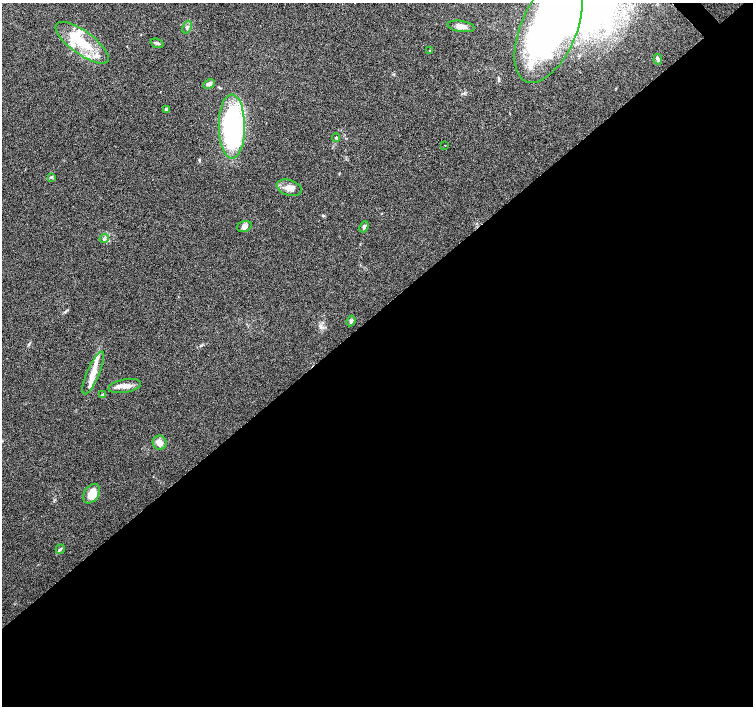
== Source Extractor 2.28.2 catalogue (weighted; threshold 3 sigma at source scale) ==
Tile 15 of 4 x 4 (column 3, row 4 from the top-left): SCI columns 3007-4508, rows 145-1551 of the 6015 x 5983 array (HDU 1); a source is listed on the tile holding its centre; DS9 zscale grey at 2 x 2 block average (1 PNG px = mean of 2 x 2 image px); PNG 755 x 708 px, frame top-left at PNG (2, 3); each listed source drawn as its Kron ellipse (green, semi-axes under 4 px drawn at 4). Shown black and unused: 56% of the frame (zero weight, under 4 of 7 exposures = <1% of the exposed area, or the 3 px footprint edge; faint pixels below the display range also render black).
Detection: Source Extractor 2.28.2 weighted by HDU 2 'WHT'; one run over the whole footprint, this tile lists its part. Background 0.0919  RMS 0.0039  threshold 0.0158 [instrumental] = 3 sigma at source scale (4.09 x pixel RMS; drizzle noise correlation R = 1.36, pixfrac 0.8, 0.0396/0.0396 arcsec/px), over >= 5 px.
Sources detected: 29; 2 inside a brighter object's white glare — neither listed nor drawn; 3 inside a brighter listed object's ellipse — not listed separately; the other 24 listed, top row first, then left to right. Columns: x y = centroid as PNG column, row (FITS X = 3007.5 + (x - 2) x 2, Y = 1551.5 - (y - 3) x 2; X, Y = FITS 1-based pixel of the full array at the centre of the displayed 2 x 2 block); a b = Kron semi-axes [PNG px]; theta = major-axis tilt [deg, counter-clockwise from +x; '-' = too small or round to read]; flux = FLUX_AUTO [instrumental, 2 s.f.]
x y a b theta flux
461 26 13 5 -8 4.9
187 27 6 4 67 2.1
548 29 57 28 67 370
82 43 31 11 -36 31
157 43 7 3 -19 1.7
430 51 3 3 - 0.52
658 59 5 4 - 1.8
209 84 6 4 26 3.3
166 110 3 3 - 2
232 126 32 13 -89 170
336 137 4 2 - 0.85
445 145 2 2 - 0.27
51 177 4 3 - 1
289 188 13 8 -18 7.2
244 226 7 5 19 3.9
364 227 6 3 67 2
104 238 5 3 - 1.3
351 321 5 4 - 1.7
93 373 23 6 67 10
125 386 16 6 11 6.4
102 394 4 2 - 0.71
160 443 7 6 - 5.6
92 494 11 7 57 12
60 549 5 2 - 1.1
Isophote crosses this tile's border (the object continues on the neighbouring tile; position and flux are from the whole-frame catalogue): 1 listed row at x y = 548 29
Diffuse or blended objects may show on this block-average render without a row.